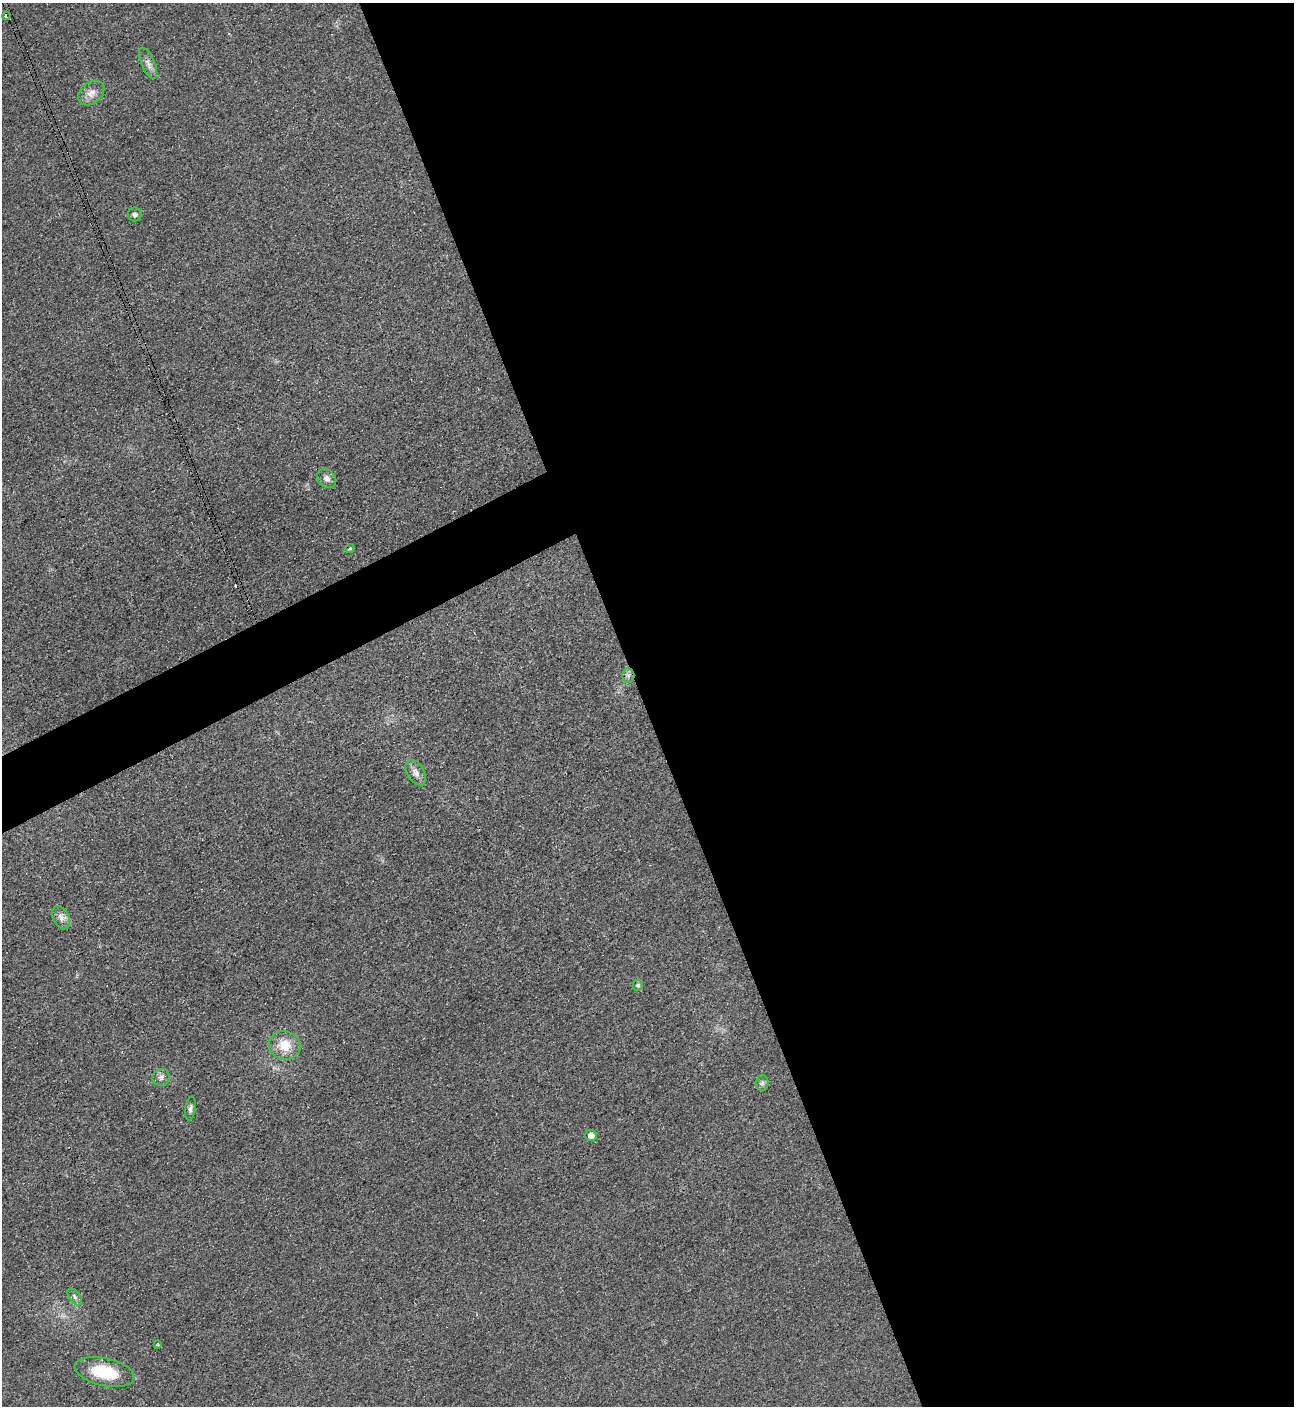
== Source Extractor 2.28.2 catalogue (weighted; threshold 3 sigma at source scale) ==
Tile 8 of 4 x 4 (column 4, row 2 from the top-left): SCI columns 4037-5328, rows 2829-4232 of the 5630 x 5647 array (HDU 1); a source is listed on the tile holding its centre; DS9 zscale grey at full resolution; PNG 1296 x 1408 px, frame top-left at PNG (2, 3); each listed source drawn as its Kron ellipse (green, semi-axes under 4 px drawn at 4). Shown black and unused: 53% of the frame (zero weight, under 3 of 4 exposures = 1% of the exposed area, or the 3 px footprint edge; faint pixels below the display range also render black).
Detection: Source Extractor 2.28.2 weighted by HDU 2 'WHT'; one run over the whole footprint, this tile lists its part. Background 0.0349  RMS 0.0049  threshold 0.0219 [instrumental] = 3 sigma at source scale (4.5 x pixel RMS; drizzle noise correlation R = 1.50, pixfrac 1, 0.05/0.05 arcsec/px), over >= 5 px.
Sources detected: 19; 1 cosmic-ray / hot-pixel residue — neither listed nor drawn; the other 18 listed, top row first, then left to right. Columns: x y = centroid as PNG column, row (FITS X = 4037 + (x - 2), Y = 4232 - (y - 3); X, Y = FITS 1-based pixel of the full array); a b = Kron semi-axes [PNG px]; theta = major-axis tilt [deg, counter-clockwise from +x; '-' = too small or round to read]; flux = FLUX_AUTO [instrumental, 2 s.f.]
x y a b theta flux
6 16 4 3 - 3.7
148 63 16 6 -67 2.8
91 93 14 10 40 4.2
135 214 7 7 - 1.5
327 478 10 8 -49 2.5
350 549 4 4 - 0.63
628 676 7 6 - 1.4
416 772 14 8 -58 3.1
61 917 12 8 -62 2.8
638 985 5 5 - 1
285 1045 16 14 -11 9.4
161 1077 8 8 - 1.9
762 1083 8 6 87 1.2
190 1109 12 5 81 1.5
591 1136 6 5 - 3.4
75 1297 10 5 -55 1.3
158 1344 4 3 - 0.67
104 1372 30 13 -13 21
Overlapping masked pixels (flux is a lower limit): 1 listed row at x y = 6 16